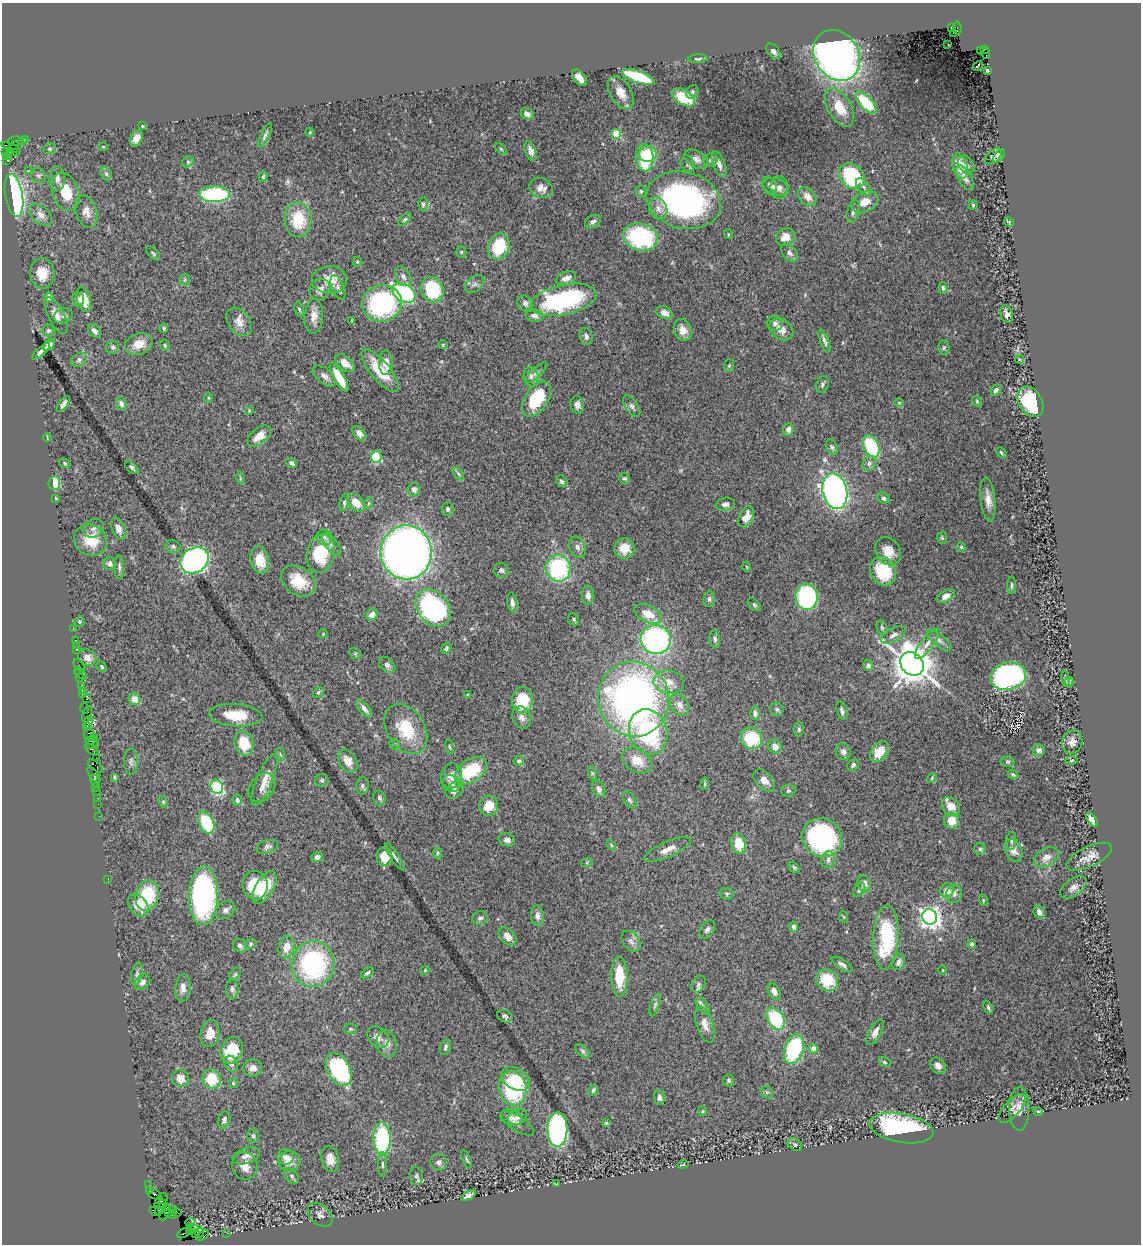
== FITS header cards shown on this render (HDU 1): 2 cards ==
NAXIS1  =                 1139
NAXIS2  =                 1242

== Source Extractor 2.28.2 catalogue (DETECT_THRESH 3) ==
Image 1139 x 1242 px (HDU 1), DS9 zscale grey, 1 PNG px = 1 image px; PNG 1143 x 1246 px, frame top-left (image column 1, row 1242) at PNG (2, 3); each listed source drawn as its Kron ellipse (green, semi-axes under 4 px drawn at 4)
Background 1.66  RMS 0.024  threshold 0.0725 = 3 sigma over >= 5 px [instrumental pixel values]
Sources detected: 457; all 457 listed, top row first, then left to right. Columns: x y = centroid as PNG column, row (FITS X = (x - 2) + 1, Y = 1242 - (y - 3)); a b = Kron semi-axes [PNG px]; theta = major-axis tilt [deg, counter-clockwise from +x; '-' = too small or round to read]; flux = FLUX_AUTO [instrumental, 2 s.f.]
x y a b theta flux
951 28 3 3 - 140
957 28 7 3 -84 620
953 33 3 2 - 22
948 45 3 2 - 4.4
985 49 4 3 - 250
980 50 2 2 - 71
773 51 9 5 -48 6.5
986 54 5 3 - 160
837 55 27 22 -56 870
698 59 10 4 1 3.6
978 66 6 3 46 8.2
987 70 3 3 - 1.8
638 77 17 6 -19 120
580 78 9 5 -51 12
692 92 7 6 - 3.9
621 93 18 10 -59 19
683 97 13 7 -31 48
866 102 14 6 -48 85
840 107 21 11 -60 36
527 114 7 5 -26 8
142 126 3 3 - 2.4
310 132 4 3 - 1.3
616 134 5 4 - 47
265 135 13 4 65 4.9
136 138 8 5 65 11
26 139 3 3 - 130
22 140 4 3 - 190
16 141 8 5 1 380
15 146 4 3 - 140
103 147 4 3 - 1.3
11 148 10 3 -23 940
50 149 7 5 22 3
501 149 7 4 -45 2.4
10 151 3 3 - 330
531 151 10 5 -72 10
6 152 2 2 - 31
16 152 2 2 - 34
648 154 9 7 1 63
994 156 10 6 44 6.6
999 156 7 4 49 3.3
8 157 3 3 - 38
645 158 14 8 -83 110
696 159 13 8 -31 9.3
710 160 7 6 - 4.4
7 161 3 2 - 110
188 162 6 5 - 2.9
688 164 9 6 -78 4.8
719 164 14 6 -69 8.9
966 165 10 7 -56 5.7
960 166 13 7 -73 34
28 170 3 2 - 1.2
106 174 7 5 -70 3.7
38 176 7 7 - 4.4
852 176 14 11 -44 130
263 177 5 4 - 2.6
965 178 14 6 -60 9.4
57 179 12 7 -90 8.8
770 185 9 6 -56 4.9
775 187 12 9 -12 9.7
864 187 10 6 -52 5.9
541 188 12 9 -26 13
779 188 11 9 90 8.7
641 191 6 5 - 2.9
66 192 20 13 -71 46
215 194 15 8 1 150
14 195 21 8 -80 470
807 196 10 7 -48 15
684 200 38 28 -15 440
865 202 14 9 24 23
423 204 7 5 88 3.7
973 205 4 4 - 2.1
658 208 11 8 -65 12
86 212 17 10 -70 15
853 212 11 6 73 6.5
41 215 13 8 -40 12
298 219 17 13 -86 62
405 220 8 4 42 2.7
593 222 8 6 32 5.9
1009 222 5 3 - 1.9
728 234 5 3 - 1.5
640 237 18 13 -17 170
785 237 10 8 35 18
499 247 13 10 72 67
461 252 5 5 - 2.3
153 253 9 4 -45 2.8
790 253 10 6 -48 6.2
357 262 5 4 - 2
42 273 15 12 -87 28
403 276 11 7 -56 7.7
566 278 10 6 21 11
185 279 6 5 - 2.6
329 280 18 13 2 25
474 284 11 7 39 5.8
338 288 13 6 -68 6.2
943 288 6 4 -73 3.2
320 290 11 10 - 12
432 290 13 10 -67 110
404 293 12 8 -31 180
49 297 5 4 - 22
78 300 7 6 - 6.5
84 300 13 6 -74 35
563 300 33 15 12 230
382 303 20 18 14 250
525 303 8 7 - 6.9
299 309 7 4 -70 2.9
664 313 8 6 -29 11
1007 314 9 6 -76 7.3
56 315 20 8 -64 17
63 316 9 7 23 6.4
314 316 17 9 86 16
535 316 9 6 -12 7.1
352 320 3 3 - 1.9
239 322 15 11 -54 15
775 323 8 7 - 6.5
164 328 5 4 - 2.7
781 329 13 10 -36 16
683 330 11 8 -68 18
48 331 6 6 - 3.5
95 331 8 5 -48 6.6
586 336 9 6 -70 6.3
824 341 12 4 -70 5.4
139 344 14 10 20 22
49 345 7 4 41 8.2
165 345 5 4 - 2.4
443 345 5 4 - 1.6
113 347 7 6 - 3.6
944 347 7 5 89 3.4
41 351 11 3 41 8.1
1019 359 4 3 - 1.7
79 360 8 6 39 5.4
345 363 11 6 -40 16
386 363 12 7 -89 14
729 365 6 5 - 2.2
380 371 27 9 -50 49
536 373 14 5 43 6.3
324 376 14 7 -41 8.7
531 376 10 7 -80 7.4
339 377 16 5 -60 38
822 384 8 6 69 4.4
996 390 6 4 49 5.1
208 398 5 3 - 1.7
537 399 20 11 56 77
977 401 6 4 -68 2.4
1030 402 16 11 -59 160
899 403 5 3 - 1.3
63 404 9 4 54 7.8
121 404 6 5 - 7.5
577 405 9 7 -80 7.3
632 406 12 6 -57 5.5
249 411 4 3 - 1.7
788 429 6 5 - 8.1
359 433 8 5 -53 9.9
259 436 14 8 39 18
47 438 4 2 - 1.5
871 446 12 7 -65 110
832 447 8 5 -66 4
1001 453 6 4 -47 2.4
376 457 6 5 - 70
65 463 6 4 -26 2.3
291 463 6 4 -38 6.7
869 463 8 6 58 5.9
132 467 8 4 -44 3.5
458 474 7 4 -47 3
240 478 6 4 -72 2
624 478 6 5 - 3.3
562 481 6 5 - 4.4
54 483 7 6 - 38
414 489 6 6 - 7.9
835 491 18 12 -77 680
56 498 3 2 - 1.4
884 498 6 5 - 4.5
988 500 22 7 -84 16
344 503 8 4 77 3.3
356 503 10 7 -48 25
369 503 6 3 70 2.2
725 504 9 6 11 7.7
448 509 7 6 - 4.3
746 517 11 7 64 17
94 528 11 8 35 7.1
119 529 12 6 -69 10
324 537 8 7 - 5.3
942 538 6 5 - 2.5
91 540 17 15 -30 40
332 545 13 6 -54 7.5
173 546 7 6 - 3.7
577 547 11 8 -66 7.1
961 547 5 5 - 2.2
624 548 10 10 - 30
888 551 15 12 -59 20
406 552 27 25 -87 1600
321 553 19 14 77 77
194 560 15 12 33 550
260 560 13 9 -77 33
110 564 7 6 - 6.2
119 567 12 5 -90 4.9
747 567 5 3 - 1.3
558 568 13 12 - 170
501 570 7 7 - 4.8
883 571 15 12 -57 61
298 581 19 13 -34 44
1011 585 9 3 87 2.4
588 595 9 6 -89 10
946 596 10 5 28 13
807 597 13 11 -85 220
709 599 7 6 - 4.1
512 602 10 5 -82 6.8
754 605 8 5 -45 3.2
433 608 20 15 -50 320
648 614 15 8 -27 27
372 615 6 5 - 11
574 619 6 5 - 3.2
80 621 5 5 - 2.4
73 628 3 2 - 30
882 628 7 5 -74 3
323 634 4 4 - 1.6
893 635 13 6 29 8
656 639 15 14 - 350
715 639 9 5 -82 5.7
75 640 3 2 - 81
939 640 15 5 -40 7.1
927 644 18 6 54 12
76 645 2 2 - 21
446 648 6 4 58 3.7
76 650 3 3 - 210
355 654 6 5 - 2.5
87 657 9 7 -29 11
912 664 13 10 -48 3600
387 665 9 6 -39 4.9
868 665 5 5 - 5.4
79 666 7 3 -53 220
102 667 5 4 - 3.1
79 670 3 2 - 65
81 674 7 4 -38 150
1008 676 18 13 14 340
80 677 3 3 - 95
1066 679 8 4 -82 2.3
669 682 15 11 -10 19
1069 682 5 3 - 2
81 685 3 3 - 140
82 691 3 2 - 84
318 692 6 4 41 2.9
83 694 4 2 - 85
467 695 4 2 - 1.5
86 699 2 2 - 40
134 699 6 5 - 20
634 699 37 35 -76 780
522 700 13 10 -90 66
679 705 12 8 -59 11
85 708 5 3 - 150
364 708 10 5 -54 7.5
777 709 7 6 - 3.5
842 711 9 5 -72 5.1
755 713 7 4 -88 5.4
87 714 8 4 72 370
236 715 27 11 -4 43
522 717 11 8 -65 9.9
89 722 7 4 76 490
87 727 4 2 - 250
406 729 27 19 -58 62
799 729 7 5 -89 3.1
648 732 23 18 -69 190
89 734 5 5 - 290
94 737 4 3 - 93
751 738 11 10 - 82
91 740 5 3 - 110
1072 742 12 10 68 11
244 743 12 9 -77 41
92 744 7 3 28 180
395 744 6 5 - 2
775 746 7 6 - 12
449 747 7 3 -80 2.3
92 750 7 3 -37 130
1039 750 6 6 - 7.7
843 752 8 7 - 7.4
880 752 12 8 53 29
280 754 6 4 -72 2.4
96 757 2 2 - 110
637 760 16 11 -32 28
1072 760 6 4 8 2.3
131 761 13 7 -89 6.4
348 761 12 8 -59 15
519 761 5 4 - 3.1
1008 762 7 5 1 2.9
853 765 6 5 - 4.3
96 766 9 3 -37 270
471 771 18 11 33 88
592 773 6 4 -72 2.5
1013 774 5 4 - 2.7
94 775 9 3 -51 190
452 776 13 10 76 16
114 777 4 3 - 2.6
932 778 5 3 - 1.5
95 780 6 3 -65 180
265 780 28 8 67 19
322 780 7 6 - 3.4
764 780 13 8 -45 12
451 783 9 8 - 7.4
705 784 6 3 81 2
362 786 8 6 81 4.8
95 787 3 3 - 120
217 787 7 6 - 140
262 787 15 11 50 13
599 789 9 6 -63 6.3
454 790 9 7 41 9.2
96 791 2 2 - 65
788 791 7 6 - 3.3
97 798 2 2 - 46
379 798 7 6 - 4.3
237 800 5 5 - 5.6
630 800 9 5 -58 3.9
163 802 6 4 -67 2.3
98 804 2 2 - 54
489 806 10 9 - 27
951 806 10 8 -50 22
99 816 2 2 - 32
1092 820 8 4 -56 7.6
951 821 8 7 - 23
206 823 12 7 -65 85
822 838 20 19 - 300
507 840 8 6 -15 8.3
1011 841 9 5 86 3.8
739 844 10 7 -78 32
611 845 6 3 -47 2.1
267 847 11 6 17 5.8
668 849 25 7 24 15
980 849 6 6 - 2.9
1013 850 12 8 -63 15
438 853 5 3 - 2
317 857 6 5 - 6.8
385 857 9 7 -82 20
395 857 16 3 -56 4.5
1046 857 13 8 30 15
1089 857 25 10 26 18
828 860 8 6 77 6.8
587 862 6 3 20 1.8
794 867 6 4 -49 2.7
108 879 2 2 - 17
864 884 8 6 -74 10
255 885 14 12 -87 64
265 887 18 9 60 42
1073 887 15 8 35 11
859 890 8 5 59 4.6
947 890 7 7 - 15
727 894 6 6 - 3.2
954 894 9 8 - 6.9
147 895 15 11 76 93
203 896 29 14 88 390
983 900 6 3 -74 1.7
138 905 12 8 -53 29
225 910 10 8 33 7
1039 912 7 5 -62 6
537 916 10 6 -85 7.5
844 917 6 3 -71 1.5
930 917 8 7 - 980
480 918 8 6 13 4.7
794 927 5 4 - 5.6
707 929 10 6 55 5.7
508 936 10 7 -46 13
886 937 32 13 87 120
631 941 12 8 -53 7.7
250 944 6 4 18 3
972 944 4 4 - 4.4
240 946 8 6 -42 4.9
286 947 11 8 74 19
898 962 8 6 66 7.5
313 964 23 21 82 240
842 964 12 5 -32 5.8
425 970 4 3 - 1.4
943 970 4 3 - 1
367 973 7 4 36 3.5
137 974 11 5 77 5.4
235 974 7 4 54 2.7
619 977 20 8 -88 48
827 980 11 10 - 53
143 982 8 6 44 7.4
698 984 9 6 57 5
183 988 13 7 85 9.6
232 989 10 6 -89 5.3
774 991 9 5 -62 9.5
655 1005 11 4 72 3.8
703 1006 10 5 -56 4.5
988 1008 7 3 -65 3.3
505 1016 8 6 -24 4.6
776 1019 12 8 -56 100
705 1024 19 8 -73 13
350 1029 6 5 - 2.4
875 1032 14 6 62 10
210 1033 13 9 77 23
378 1037 12 9 -44 11
387 1043 14 9 -79 10
445 1047 8 5 71 4.4
794 1049 15 9 72 150
813 1049 5 4 - 20
232 1050 14 10 67 56
583 1051 9 5 -43 3.7
884 1062 6 4 -27 2.5
231 1064 8 6 -61 6.7
938 1066 9 7 -46 8.9
253 1068 9 9 - 11
339 1069 18 11 -61 200
180 1078 8 8 - 19
212 1079 10 9 - 52
516 1079 15 10 -30 40
729 1080 6 5 - 3
233 1083 5 5 - 2.4
512 1088 17 13 -77 160
593 1090 6 4 62 3.4
767 1092 7 5 -43 3.8
659 1097 7 5 -84 5.3
1012 1108 18 8 47 11
1019 1109 22 10 90 17
702 1111 5 4 - 1.9
1038 1111 5 3 - 1.8
517 1117 10 7 28 8.2
512 1118 11 8 -15 9.3
224 1120 9 6 72 5.6
517 1123 19 7 -33 8.3
606 1123 4 4 - 1.9
901 1128 32 14 -10 220
557 1130 17 10 89 460
253 1136 7 5 79 3.1
382 1139 16 8 -89 170
795 1145 8 6 -31 3.9
246 1156 14 8 19 11
286 1157 8 7 - 8.2
330 1159 13 8 -77 16
467 1159 10 3 -67 2.5
289 1161 11 10 - 18
439 1162 8 8 - 6.7
382 1165 12 4 -90 4.7
683 1165 5 2 - 1.4
245 1166 14 12 -77 22
292 1176 9 5 -47 4.2
416 1176 9 6 -83 4.5
556 1184 3 2 - 0.93
149 1185 2 2 - 11
150 1191 4 2 - 83
155 1195 7 3 -20 180
468 1196 8 4 30 7.2
161 1201 9 5 56 470
164 1205 6 2 -45 800
161 1209 6 4 49 1200
173 1210 2 2 - 21
154 1211 5 3 - 130
177 1212 3 3 - 100
165 1213 8 3 63 120
169 1213 4 3 - 62
173 1214 4 3 - 96
320 1215 14 9 -41 8
190 1222 5 3 - 62
192 1228 6 3 -8 760
190 1232 2 2 - 290
184 1233 7 3 30 170
195 1233 3 2 - 46
200 1233 5 3 - 39
227 1233 2 2 - 18
202 1235 7 4 31 110